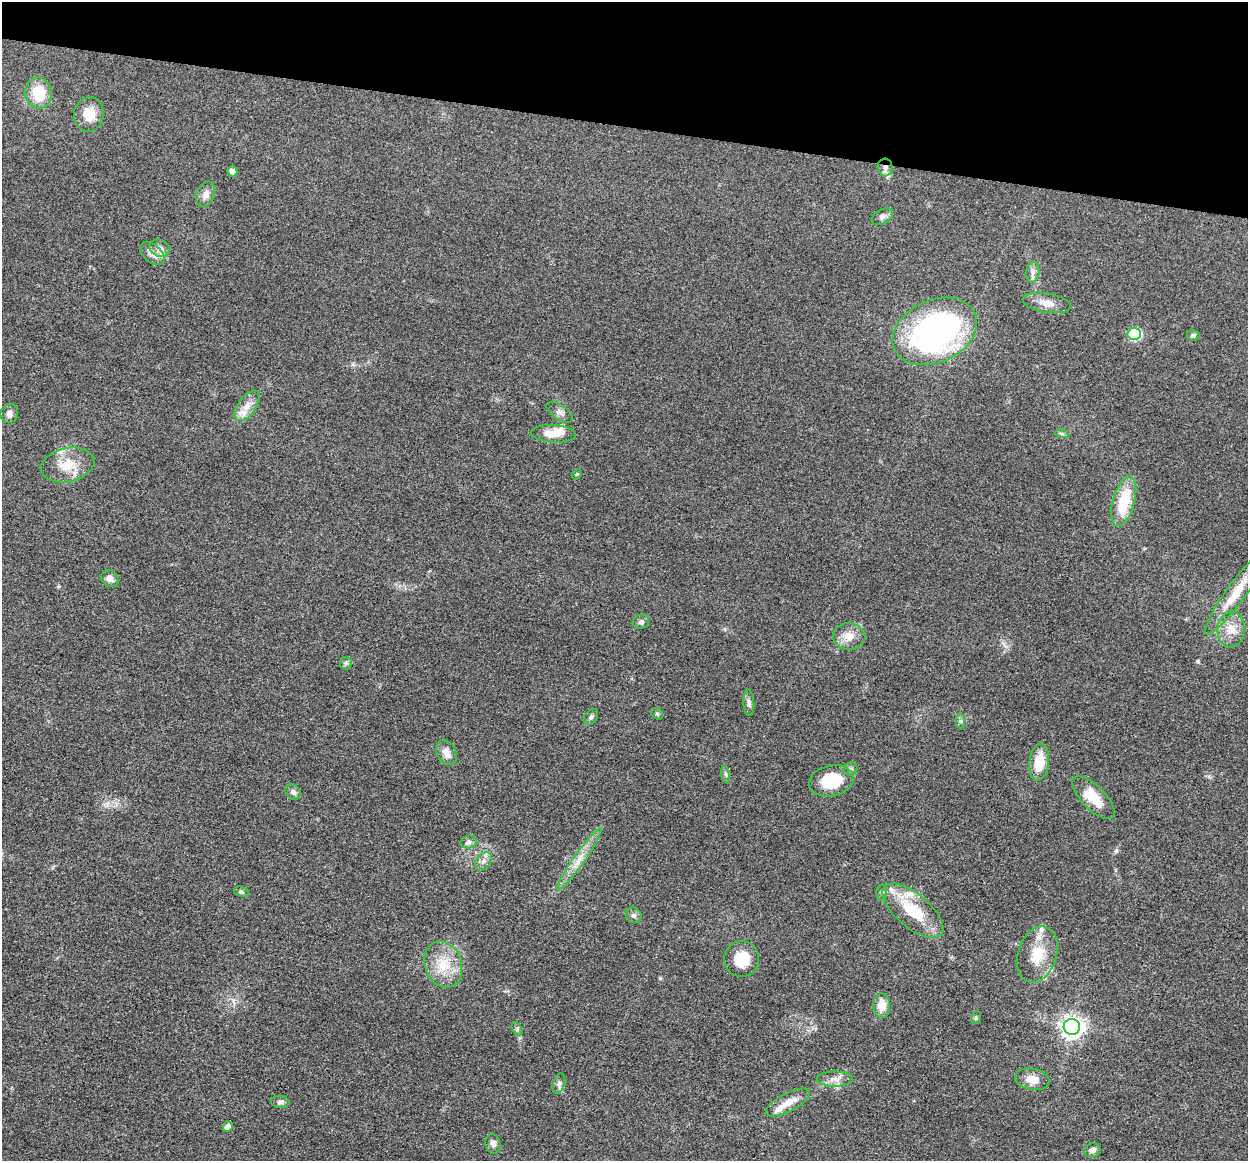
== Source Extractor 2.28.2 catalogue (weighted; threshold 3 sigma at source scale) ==
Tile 2 of 4 x 4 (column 2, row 1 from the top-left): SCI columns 1252-2497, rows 3606-4764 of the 4993 x 5012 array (HDU 1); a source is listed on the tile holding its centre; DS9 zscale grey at full resolution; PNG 1250 x 1163 px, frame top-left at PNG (2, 2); each listed source drawn as its Kron ellipse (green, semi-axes under 4 px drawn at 4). Shown black and unused: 11% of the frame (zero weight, under 3 of 4 exposures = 1% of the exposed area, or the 3 px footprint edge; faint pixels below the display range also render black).
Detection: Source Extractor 2.28.2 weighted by HDU 2 'WHT'; one run over the whole footprint, this tile lists its part. Background 0.103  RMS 0.0077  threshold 0.0345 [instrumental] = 3 sigma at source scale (4.5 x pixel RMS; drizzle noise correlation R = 1.50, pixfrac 1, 0.05/0.05 arcsec/px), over >= 5 px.
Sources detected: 69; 9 inside a brighter listed object's ellipse — not listed separately; the other 60 listed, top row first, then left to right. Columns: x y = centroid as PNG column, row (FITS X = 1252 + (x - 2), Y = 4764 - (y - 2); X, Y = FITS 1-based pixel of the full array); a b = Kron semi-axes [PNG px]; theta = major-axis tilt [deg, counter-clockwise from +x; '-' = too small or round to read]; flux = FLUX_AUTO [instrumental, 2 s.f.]
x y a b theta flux
39 93 15 13 -77 21
89 114 17 15 82 12
885 167 9 7 -86 3.6
232 171 5 5 - 4.6
206 194 13 9 66 5
882 217 11 7 27 2.9
160 248 11 8 -21 3.6
152 254 14 9 -41 5.5
1033 272 10 6 85 3.3
1047 303 24 9 -10 8.6
935 331 44 31 24 210
1134 334 7 6 - 63
1193 335 6 5 - 1.9
247 406 18 9 53 8.1
560 412 15 7 -34 3.6
9 413 9 8 - 3.8
553 434 23 8 -3 11
1062 434 7 4 -18 1.2
68 465 27 17 12 19
577 474 6 4 44 0.91
1124 501 25 11 74 30
110 579 9 8 - 4.4
1236 593 52 9 54 20
641 622 8 7 - 2.3
1231 629 18 13 86 11
849 636 16 13 -4 9.5
346 663 6 6 - 1.6
749 703 13 5 -86 2.7
657 714 6 5 - 1.2
591 717 9 6 53 2.1
960 721 7 4 -89 1.7
446 752 13 9 -63 5.8
1039 762 18 10 83 19
850 769 7 6 - 2
726 774 8 4 -81 1.4
831 781 23 15 13 28
293 792 8 6 -43 2.9
1093 798 28 11 -46 20
469 842 8 6 15 2.3
580 859 37 5 55 11
484 861 10 7 51 3.6
241 892 8 4 -19 1.4
882 892 8 5 83 1.7
913 911 37 16 -40 35
634 915 8 7 - 2.4
1037 954 29 19 71 22
742 959 18 17 - 18
443 965 24 18 -71 21
882 1006 12 8 -88 10
976 1018 6 5 - 1.2
1072 1027 8 8 - 510
517 1029 7 4 -58 1.5
835 1079 18 7 0 5.9
1032 1079 17 10 -10 9.5
559 1084 10 6 74 2.4
280 1102 9 6 -7 2.2
788 1102 24 9 27 10
228 1127 5 4 - 6.5
493 1144 10 7 -75 3.4
1092 1150 8 7 - 3.3
Overlapping masked pixels (flux is a lower limit): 1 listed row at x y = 885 167
Unlisted compact peaks at least as high as the median listed source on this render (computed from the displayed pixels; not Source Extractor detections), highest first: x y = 660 978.